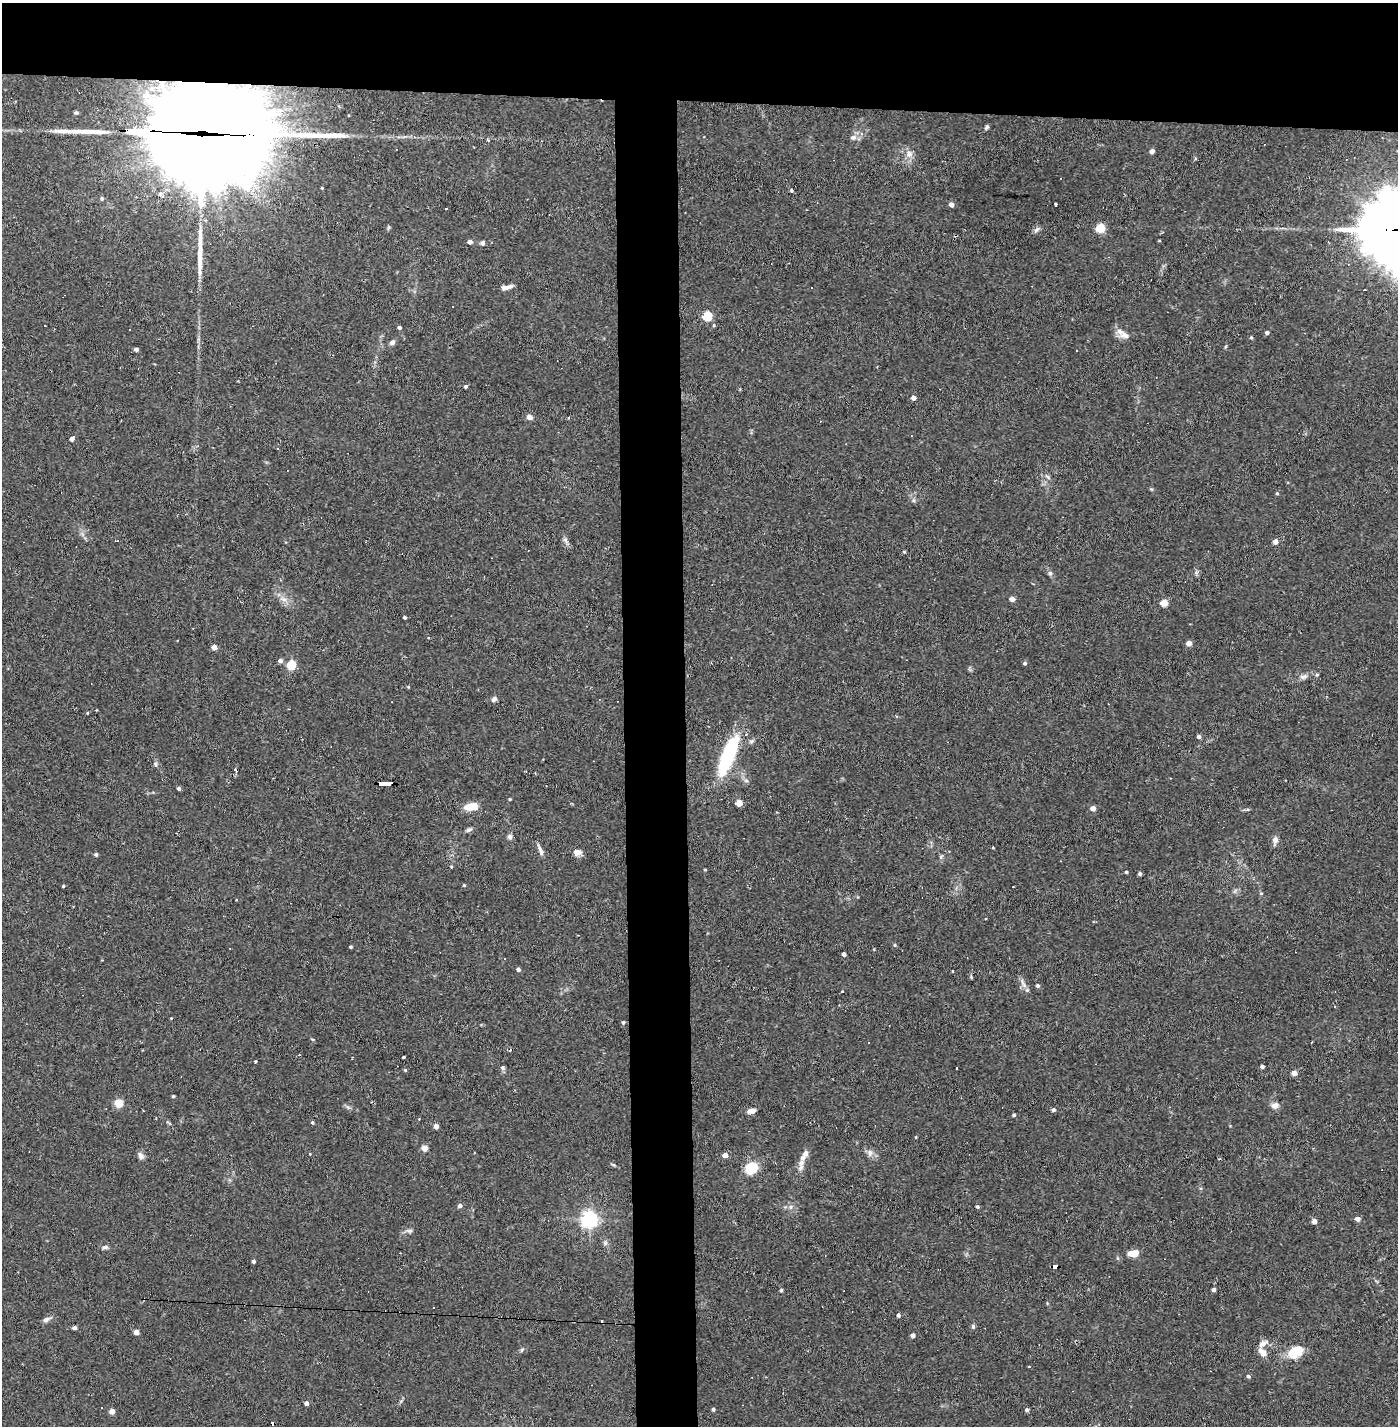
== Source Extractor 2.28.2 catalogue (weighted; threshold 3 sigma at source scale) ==
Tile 2 of 3 x 3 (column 2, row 1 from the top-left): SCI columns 1452-2847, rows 2849-4272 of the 4297 x 4272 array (HDU 1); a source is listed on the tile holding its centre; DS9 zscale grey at full resolution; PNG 1400 x 1428 px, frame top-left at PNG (2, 3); no overlay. Shown black and unused: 11% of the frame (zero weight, under 2 of 3 exposures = <1% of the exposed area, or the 3 px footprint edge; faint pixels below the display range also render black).
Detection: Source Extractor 2.28.2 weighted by HDU 2 'WHT'; one run over the whole footprint, this tile lists its part. Background 0.0582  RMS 0.0052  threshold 0.0234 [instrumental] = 3 sigma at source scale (4.5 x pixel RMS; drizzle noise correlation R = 1.50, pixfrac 1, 0.05/0.05 arcsec/px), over >= 5 px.
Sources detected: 170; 18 cosmic-ray / hot-pixel residue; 3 long thin detections or spike segments (spike, bleed or trail) — not listed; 4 inside a brighter listed object's ellipse — not listed separately; the other 145 listed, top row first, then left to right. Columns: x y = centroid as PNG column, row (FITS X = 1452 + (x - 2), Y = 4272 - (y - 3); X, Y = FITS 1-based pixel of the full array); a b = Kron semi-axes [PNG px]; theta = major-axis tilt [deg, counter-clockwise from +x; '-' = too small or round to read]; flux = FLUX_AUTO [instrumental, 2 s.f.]
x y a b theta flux
76 113 5 4 - 1.1
987 127 6 5 - 1
199 134 76 33 -3 18000
861 134 6 5 - 1.8
853 137 9 7 13 2.1
1152 151 5 4 - 2.2
909 154 11 9 47 3.3
322 188 4 3 - 0.37
791 191 4 4 - 0.79
161 194 10 6 -41 2.5
102 198 5 5 - 0.87
1055 204 3 3 - 0.84
951 205 4 4 - 3
446 209 3 2 - 0.65
1100 228 5 5 - 25
1036 229 10 5 42 1.4
1159 241 4 3 - 0.41
470 242 4 4 - 2.3
483 243 6 5 - 1.2
505 287 11 6 7 2.3
707 316 5 5 - 31
714 325 5 4 - 0.57
399 327 4 3 - 1.2
1267 333 4 4 - 1.4
1123 334 21 8 -35 3.9
1251 338 5 4 - 0.65
392 342 7 6 - 1.6
136 349 4 4 - 1.3
465 386 4 4 - 1.1
913 398 4 4 - 2.9
529 417 7 6 - 2.3
72 439 5 4 - 2.5
1048 477 10 4 -41 1.2
1151 489 6 3 -17 0.58
1277 493 4 4 - 0.63
914 500 6 4 -90 0.95
565 540 7 6 - 1.4
1275 542 4 4 - 3.7
904 552 4 4 - 0.57
1050 573 6 6 - 1.1
1196 573 6 5 - 1
283 599 11 5 -26 2.5
1012 599 4 4 - 3.3
1164 603 5 4 - 11
404 617 3 3 - 0.89
1189 643 4 4 - 4.4
214 647 4 4 - 3.7
280 661 5 4 - 1.9
1025 663 5 4 - 0.94
291 665 5 5 - 30
1317 675 5 3 - 0.57
1303 677 11 6 16 2
494 699 6 5 - 1.9
87 713 4 3 - 0.44
1199 737 4 4 - 1.5
728 755 44 13 68 43
155 764 6 6 - 1.1
235 770 4 3 - 0.96
384 783 12 3 -1 88
179 788 4 4 - 1.1
510 799 4 3 - 0.47
739 803 4 4 - 8.6
471 807 15 8 8 8
1093 808 5 4 - 3.4
469 830 9 5 25 1.3
510 837 7 6 - 1.4
1275 840 9 6 80 2.6
993 848 4 3 - 0.39
540 850 16 4 -68 2.1
577 852 8 7 - 3.4
96 854 4 4 - 1
941 857 6 5 - 0.89
451 867 4 4 - 0.45
705 870 3 3 - 0.48
1126 872 4 3 - 0.57
1140 874 4 3 - 1.2
464 885 4 3 - 0.54
63 886 4 3 - 0.52
1261 894 5 4 - 0.71
237 900 3 3 - 0.99
895 945 5 4 - 0.61
351 947 4 3 - 0.68
844 954 4 4 - 2
518 969 4 4 - 1.4
952 971 4 2 - 0.3
1023 984 18 5 -62 2.4
1037 986 4 4 - 1.2
842 991 3 3 - 0.71
171 1018 3 3 - 0.34
623 1022 4 4 - 0.99
313 1039 4 3 - 0.92
510 1049 3 3 - 1.4
352 1057 3 2 - 0.47
404 1057 3 2 - 0.58
255 1061 3 3 - 0.7
1262 1067 4 3 - 1.5
502 1068 8 5 -29 1
405 1070 5 4 - 0.6
1294 1073 4 4 - 4.2
173 1096 4 3 - 0.59
118 1103 5 5 - 19
1275 1106 9 8 - 3
348 1107 7 4 -19 0.98
1053 1110 4 4 - 1.4
751 1111 9 6 11 2.6
1014 1115 4 4 - 0.97
312 1122 4 4 - 0.75
436 1126 4 4 - 3.6
424 1148 4 4 - 6.4
870 1152 10 8 -44 2.5
310 1154 3 3 - 0.41
725 1155 4 4 - 4.8
140 1156 10 6 -60 2
801 1163 12 8 69 3.4
613 1165 7 3 -19 0.65
751 1168 11 9 37 18
460 1206 5 4 - 1.7
791 1207 7 6 - 1.6
977 1207 4 4 - 0.88
589 1219 6 6 - 170
1357 1219 5 4 - 3.2
1314 1221 4 4 - 3.4
409 1231 10 5 -4 1.4
605 1243 7 6 - 1.4
105 1247 9 5 8 1.3
1133 1253 10 6 7 7.2
254 1261 4 3 - 1.3
1055 1266 6 3 -1 42
781 1290 4 3 - 0.94
1213 1290 4 3 - 1.8
898 1315 4 3 - 1.3
46 1320 9 6 27 2
973 1326 6 5 - 0.89
75 1328 4 3 - 2.2
136 1332 4 4 - 4.8
913 1336 4 4 - 2.4
522 1350 7 4 45 0.77
1296 1351 16 11 32 13
1263 1352 12 7 -48 4.1
1029 1367 3 3 - 0.93
1248 1376 5 4 - 1.1
306 1403 4 4 - 2.3
713 1409 4 4 - 1.2
1027 1410 4 4 - 1.3
112 1411 4 4 - 5.3
Overlapping masked pixels (flux is a lower limit): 3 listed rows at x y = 199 134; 384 783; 1055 1266